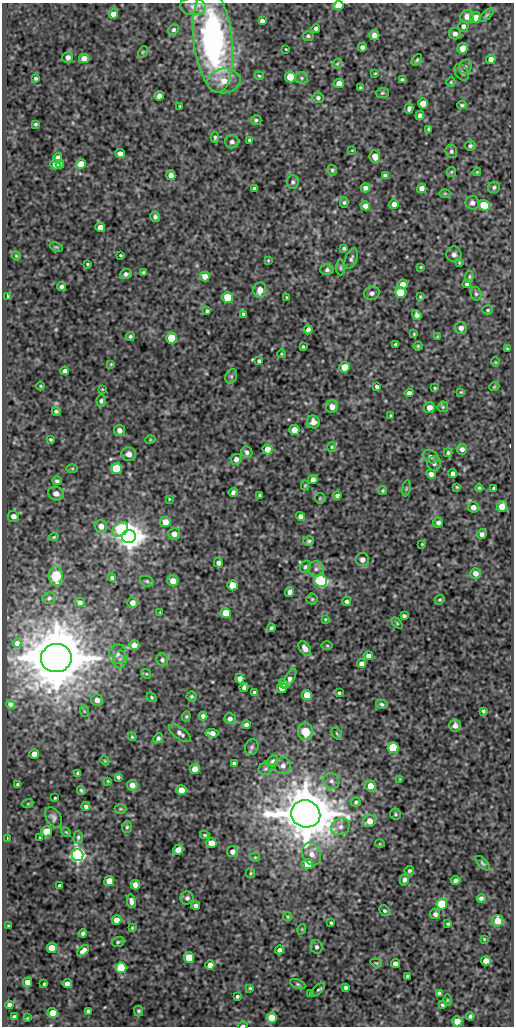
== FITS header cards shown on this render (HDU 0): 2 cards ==
NAXIS1  =                  512
NAXIS2  =                 1024

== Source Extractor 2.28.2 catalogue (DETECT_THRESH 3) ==
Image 512 x 1024 px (HDU 0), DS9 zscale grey, 1 PNG px = 1 image px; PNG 516 x 1028 px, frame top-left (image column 1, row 1024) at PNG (2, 3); each listed source drawn as its Kron ellipse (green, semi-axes under 4 px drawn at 4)
Background 220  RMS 0.78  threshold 2.35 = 3 sigma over >= 5 px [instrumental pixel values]
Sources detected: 347; all 347 listed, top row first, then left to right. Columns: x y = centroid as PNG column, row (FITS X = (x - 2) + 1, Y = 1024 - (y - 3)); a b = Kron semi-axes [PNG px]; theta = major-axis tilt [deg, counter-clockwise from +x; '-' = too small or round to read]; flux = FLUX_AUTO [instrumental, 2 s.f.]
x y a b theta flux
338 5 5 4 - 650
193 7 13 8 -5 300
113 14 5 5 - 380
486 15 9 4 43 95
467 17 7 6 - 440
476 18 5 5 - 650
262 21 4 4 - 200
463 26 5 5 - 180
316 28 4 4 - 140
174 30 5 5 - 110
455 34 6 5 - 230
374 35 5 5 - 360
308 36 5 5 - 89
213 40 53 19 -84 13000
362 47 4 4 - 150
463 48 5 5 - 770
286 49 3 2 - 36
143 52 6 4 60 64
68 57 5 5 - 210
84 58 5 5 - 350
491 59 5 4 - 340
417 60 6 4 52 80
337 64 6 4 44 72
465 67 7 6 - 140
462 72 9 6 -57 160
375 73 3 2 - 43
259 76 4 4 - 59
290 77 5 5 - 1900
36 78 3 3 - 81
302 78 6 5 - 120
402 79 4 3 - 83
224 81 16 12 8 850
451 82 4 4 - 59
339 83 5 4 - 510
360 88 3 3 - 62
382 93 6 5 - 80
159 96 5 4 - 240
318 98 5 5 - 130
423 103 5 5 - 900
462 105 4 3 - 82
180 106 3 2 - 50
409 108 5 4 - 170
420 115 4 4 - 170
256 120 5 5 - 94
35 124 4 3 - 71
429 129 4 3 - 100
215 137 5 4 - 84
249 140 3 3 - 79
232 142 7 6 - 180
470 146 5 5 - 100
352 150 4 2 - 39
451 151 6 5 - 120
120 154 5 4 - 280
375 156 6 5 - 520
57 158 5 4 - 370
55 164 5 5 - 350
60 164 4 4 - 200
81 164 5 5 - 760
332 170 5 4 - 88
451 172 5 4 - 70
477 172 4 3 - 54
171 175 5 4 - 350
385 176 4 4 - 120
293 182 7 6 - 130
494 187 6 5 - 120
254 188 3 3 - 74
365 188 5 4 - 230
422 188 5 4 - 410
445 193 6 4 0 67
344 202 5 4 - 88
472 203 7 6 - 230
394 204 5 4 - 270
484 205 6 5 - 1500
365 206 5 4 - 300
155 217 5 4 - 140
100 227 5 4 - 430
56 247 7 3 -22 60
344 248 3 3 - 83
454 254 8 7 - 180
120 255 3 2 - 51
16 256 4 4 - 59
351 259 11 5 66 150
268 260 3 3 - 47
459 263 3 2 - 50
87 264 3 2 - 54
421 267 3 3 - 46
341 268 7 3 -90 72
327 270 6 5 - 140
144 272 4 3 - 76
126 274 6 4 21 160
205 277 5 4 - 640
469 277 6 4 85 68
403 284 5 5 - 440
467 284 4 3 - 110
61 286 4 4 - 130
260 290 7 6 - 470
372 293 8 7 - 200
400 293 5 5 - 2000
476 294 7 5 -74 100
7 296 4 2 - 140
228 297 5 5 - 1900
286 297 3 2 - 42
420 297 4 3 - 62
488 310 5 4 - 72
207 311 3 3 - 87
243 314 4 3 - 88
417 315 5 4 - 160
461 328 6 6 - 230
308 330 5 4 - 160
414 334 4 3 - 57
130 336 4 4 - 87
437 337 4 3 - 43
171 338 5 5 - 2300
396 344 3 3 - 76
418 346 4 4 - 63
303 347 3 3 - 64
507 349 3 3 - 55
281 354 4 3 - 43
259 361 4 4 - 110
495 362 5 3 - 40
111 364 3 3 - 46
345 367 5 5 - 1100
65 371 4 4 - 150
231 376 7 5 70 100
41 386 4 3 - 48
377 387 4 3 - 120
494 387 5 3 - 45
435 388 3 3 - 49
102 389 3 2 - 40
461 392 3 3 - 51
409 393 4 4 - 150
101 401 6 4 -86 110
332 407 6 6 - 400
443 407 6 5 - 75
429 408 5 5 - 370
56 411 4 3 - 94
390 416 3 2 - 56
313 422 6 6 - 330
119 430 5 5 - 270
294 430 5 5 - 670
51 440 4 3 - 71
150 440 5 3 - 45
332 447 5 4 - 73
267 449 5 5 - 690
462 449 5 5 - 180
247 452 6 5 - 160
448 453 4 3 - 87
129 454 7 7 - 300
431 457 8 6 -28 170
236 459 5 5 - 240
434 463 7 6 - 170
72 468 6 4 1 54
116 469 5 5 - 2600
453 473 4 4 - 180
431 474 5 4 - 220
313 479 4 4 - 260
57 481 4 3 - 110
305 485 5 4 - 62
457 487 3 3 - 57
406 488 8 4 82 72
479 488 4 4 - 69
493 488 3 2 - 63
383 491 5 4 - 71
233 492 5 4 - 150
56 493 8 6 -21 260
260 495 3 3 - 85
337 496 4 4 - 150
320 498 5 5 - 70
169 499 3 3 - 43
502 506 5 5 - 830
473 507 5 5 - 290
13 516 6 5 - 270
300 516 5 4 - 240
165 522 5 5 - 620
438 523 5 5 - 160
101 526 6 6 - 380
120 529 9 6 39 4500
174 534 6 6 - 350
482 534 5 4 - 180
54 537 5 3 - 61
129 537 7 6 - 72000
309 541 5 5 - 95
422 544 3 3 - 42
362 560 6 6 - 220
218 563 5 4 - 170
305 567 6 4 56 86
316 569 8 7 - 210
475 573 5 5 - 350
56 576 10 7 -86 1500
112 578 4 4 - 110
147 581 7 5 -21 92
173 581 5 5 - 520
320 581 7 5 -29 11000
232 585 5 5 - 1300
290 592 5 4 - 320
49 598 7 5 14 110
312 599 5 5 - 71
440 600 5 4 - 70
347 601 5 4 - 120
80 602 5 4 - 160
132 603 5 5 - 330
160 612 4 3 - 41
226 613 5 5 - 960
404 616 4 4 - 130
325 619 4 4 - 51
397 623 6 4 -46 66
271 628 4 3 - 99
17 643 5 4 - 160
134 645 5 5 - 370
327 646 6 4 -1 62
305 648 8 5 -56 250
117 654 10 8 60 270
368 656 4 4 - 280
56 658 15 14 - 300000
120 659 9 6 87 160
162 660 6 6 - 130
362 664 4 4 - 310
146 674 5 4 - 61
240 679 5 4 - 340
289 679 11 4 59 230
283 683 4 4 - 600
244 687 4 4 - 140
282 688 5 5 - 790
254 693 4 3 - 140
339 693 3 3 - 64
307 695 5 5 - 1100
192 696 5 5 - 88
152 697 5 4 - 68
97 700 6 5 - 250
10 704 4 4 - 130
382 704 6 4 -14 97
84 711 6 3 -72 58
483 711 4 4 - 95
186 716 5 4 - 63
203 716 4 4 - 160
230 719 6 5 - 170
246 725 4 4 - 160
455 726 6 5 - 280
305 732 8 7 - 1100
180 733 12 6 -36 220
212 733 6 4 -5 280
337 734 7 3 -54 62
132 737 4 3 - 57
158 738 5 4 - 130
252 747 8 6 67 130
393 748 5 5 - 3800
34 754 5 5 - 460
105 761 5 3 - 48
272 761 6 4 42 100
234 764 4 4 - 130
283 766 8 8 - 270
195 769 5 5 - 570
266 769 7 6 - 110
78 773 3 3 - 69
118 777 4 3 - 97
400 779 4 4 - 42
108 781 3 3 - 46
331 781 8 7 - 200
18 784 3 3 - 75
132 785 5 5 - 460
370 786 5 5 - 620
81 790 5 3 - 83
181 790 5 5 - 650
55 798 3 2 - 48
356 802 5 4 - 83
28 803 6 3 20 50
86 806 4 4 - 130
121 809 6 5 - 69
306 814 15 13 -23 240000
395 814 5 5 - 80
53 817 11 7 -58 190
370 821 7 6 - 580
127 827 6 5 - 86
340 827 10 8 24 310
47 831 5 5 - 1300
66 832 6 3 -43 52
205 835 4 3 - 64
78 837 6 4 89 100
7 838 3 2 - 40
40 838 3 2 - 40
211 843 5 5 - 740
380 844 5 3 - 41
178 850 5 5 - 340
232 852 5 5 - 290
312 854 12 9 -63 430
78 855 6 6 - 24000
255 857 5 4 - 62
483 863 9 4 -47 110
308 864 5 5 - 1000
409 871 5 4 - 89
251 873 5 4 - 63
404 880 6 4 75 170
456 880 5 4 - 210
109 881 5 5 - 570
135 885 5 4 - 280
60 886 4 3 - 140
187 898 6 6 - 160
481 898 4 4 - 150
131 901 7 4 -79 240
442 904 5 5 - 4000
196 906 4 4 - 160
385 911 6 5 - 95
435 914 5 5 - 180
288 917 4 4 - 58
116 920 5 4 - 400
498 921 6 5 - 870
331 923 3 3 - 66
448 924 4 3 - 71
8 926 3 2 - 47
132 928 4 3 - 64
302 929 5 3 - 45
83 933 4 4 - 140
484 939 4 2 - 44
118 942 6 4 17 89
316 947 7 6 - 150
52 948 5 5 - 830
279 950 4 4 - 160
83 951 7 4 40 280
189 957 5 5 - 1200
486 961 5 4 - 520
376 963 6 4 -20 63
395 964 4 4 - 330
210 965 5 4 - 390
121 968 5 5 - 3800
408 976 4 3 - 100
27 982 5 4 - 370
67 983 4 4 - 230
44 984 3 3 - 61
298 984 8 4 -25 90
346 987 4 3 - 110
250 988 3 3 - 58
318 990 8 4 44 110
439 993 4 4 - 110
311 994 4 4 - 110
237 996 3 3 - 94
447 1000 6 4 -90 52
9 1005 4 4 - 150
442 1005 3 3 - 70
88 1011 4 4 - 130
139 1011 5 4 - 96
53 1013 5 5 - 930
470 1016 4 4 - 110
14 1017 4 4 - 130
27 1018 4 3 - 43
272 1018 5 5 - 1000
457 1021 5 5 - 800
243 1025 5 3 - 76
At the frame edge (FLAGS 8, measured only in part): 2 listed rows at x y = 338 5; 243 1025

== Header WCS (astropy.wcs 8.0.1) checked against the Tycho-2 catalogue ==
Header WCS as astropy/WCSLIB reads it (CRVAL/CRPIX/CD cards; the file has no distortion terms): RA---SIN/DEC--SIN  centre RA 10:24:39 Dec -39:26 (156.16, -39.44 deg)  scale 1 arcsec/px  FOV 8.5' x 17.1'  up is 0 deg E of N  parity normal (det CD < 0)
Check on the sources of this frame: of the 60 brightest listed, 5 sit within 1.5 arcsec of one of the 11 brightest Tycho-2 stars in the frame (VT <= 12.04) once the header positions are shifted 0.10 arcsec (0.05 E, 0.09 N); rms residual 0.43 arcsec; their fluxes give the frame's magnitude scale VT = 22.67 - 2.5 log10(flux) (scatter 0.67 mag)
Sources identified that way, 4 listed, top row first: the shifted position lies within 1.5 arcsec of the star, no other Tycho-2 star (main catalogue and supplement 1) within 3.0 arcsec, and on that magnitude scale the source's flux lands within +1.5 / -3 mag of the star's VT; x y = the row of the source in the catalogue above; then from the Tycho-2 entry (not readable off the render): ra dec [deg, ICRS J2000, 3 dp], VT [Tycho-2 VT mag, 2 dp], TYC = Tycho-2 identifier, HIP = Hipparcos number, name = IAU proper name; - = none
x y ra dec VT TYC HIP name
129 537 156.207 -39.444 11.19 7713-493-1 - -
320 581 156.138 -39.456 11.72 7713-1239-1 - -
306 814 156.144 -39.521 8.71 7713-563-1 - -
78 855 156.226 -39.532 11.72 7713-93-1 - -